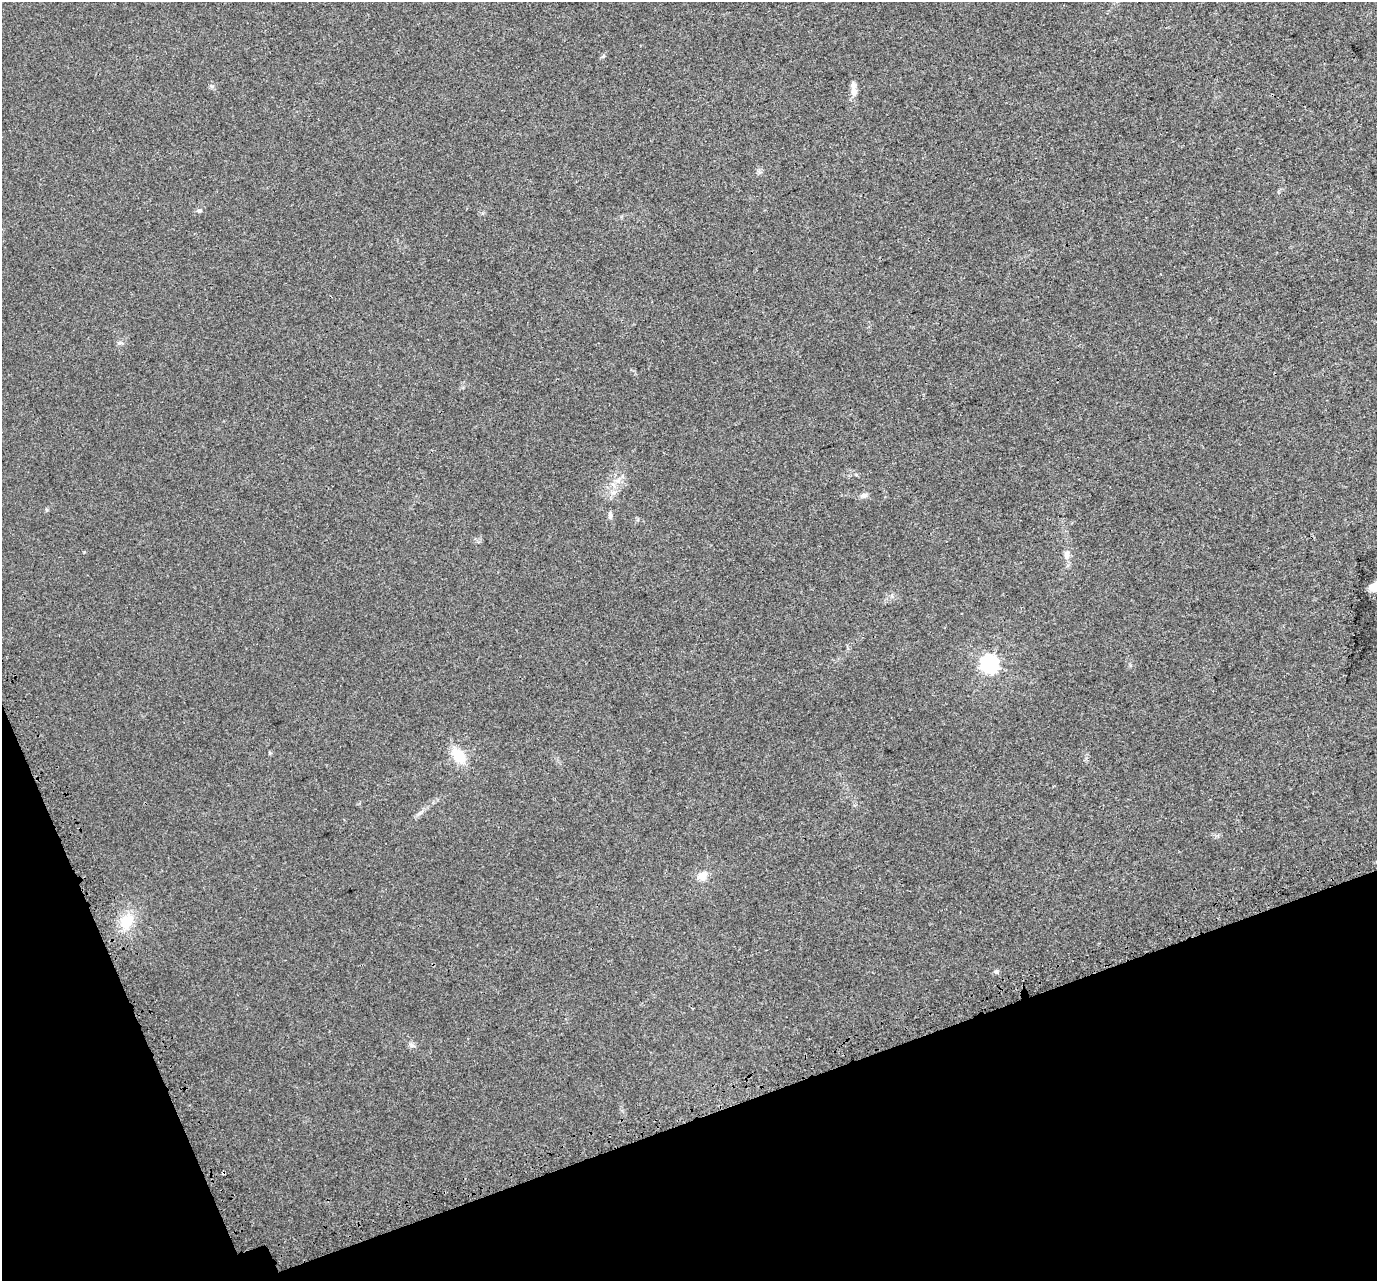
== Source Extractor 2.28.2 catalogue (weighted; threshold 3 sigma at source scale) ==
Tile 14 of 4 x 4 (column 2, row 4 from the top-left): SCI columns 1451-2825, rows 163-1441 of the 5654 x 5495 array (HDU 1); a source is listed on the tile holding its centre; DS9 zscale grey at full resolution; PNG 1379 x 1283 px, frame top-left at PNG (2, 2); no overlay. Shown black and unused: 17% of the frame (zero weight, under 3 of 4 exposures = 6% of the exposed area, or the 3 px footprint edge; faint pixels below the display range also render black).
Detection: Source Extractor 2.28.2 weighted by HDU 2 'WHT'; one run over the whole footprint, this tile lists its part. Background 0.00395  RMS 0.0025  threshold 0.0112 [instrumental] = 3 sigma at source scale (4.5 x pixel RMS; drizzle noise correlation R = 1.50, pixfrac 1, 0.0396/0.0396 arcsec/px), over >= 5 px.
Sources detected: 16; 1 cosmic-ray / hot-pixel residue — not listed; the other 15 listed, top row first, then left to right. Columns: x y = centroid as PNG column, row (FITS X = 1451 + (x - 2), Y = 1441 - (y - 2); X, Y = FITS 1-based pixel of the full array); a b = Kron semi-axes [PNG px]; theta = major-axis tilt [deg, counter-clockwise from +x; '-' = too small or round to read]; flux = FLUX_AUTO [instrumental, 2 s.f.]
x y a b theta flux
211 86 8 5 -28 0.5
854 91 14 9 -74 1.6
199 211 7 4 1 0.38
618 480 9 6 13 1.1
613 492 8 7 - 1.1
864 496 10 6 17 0.8
610 516 8 5 -90 0.64
1067 555 13 7 83 1.4
1375 586 23 9 32 3.6
989 663 7 6 - 92
459 756 18 12 -56 5.7
702 876 12 10 22 2
127 921 24 18 63 5.9
996 971 6 5 - 0.42
412 1045 7 4 -89 0.53
Isophote crosses this tile's border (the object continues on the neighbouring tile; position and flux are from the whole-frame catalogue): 1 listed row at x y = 1375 586
Unlisted compact peaks at least as high as the median listed source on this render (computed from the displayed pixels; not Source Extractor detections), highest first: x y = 47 510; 84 552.